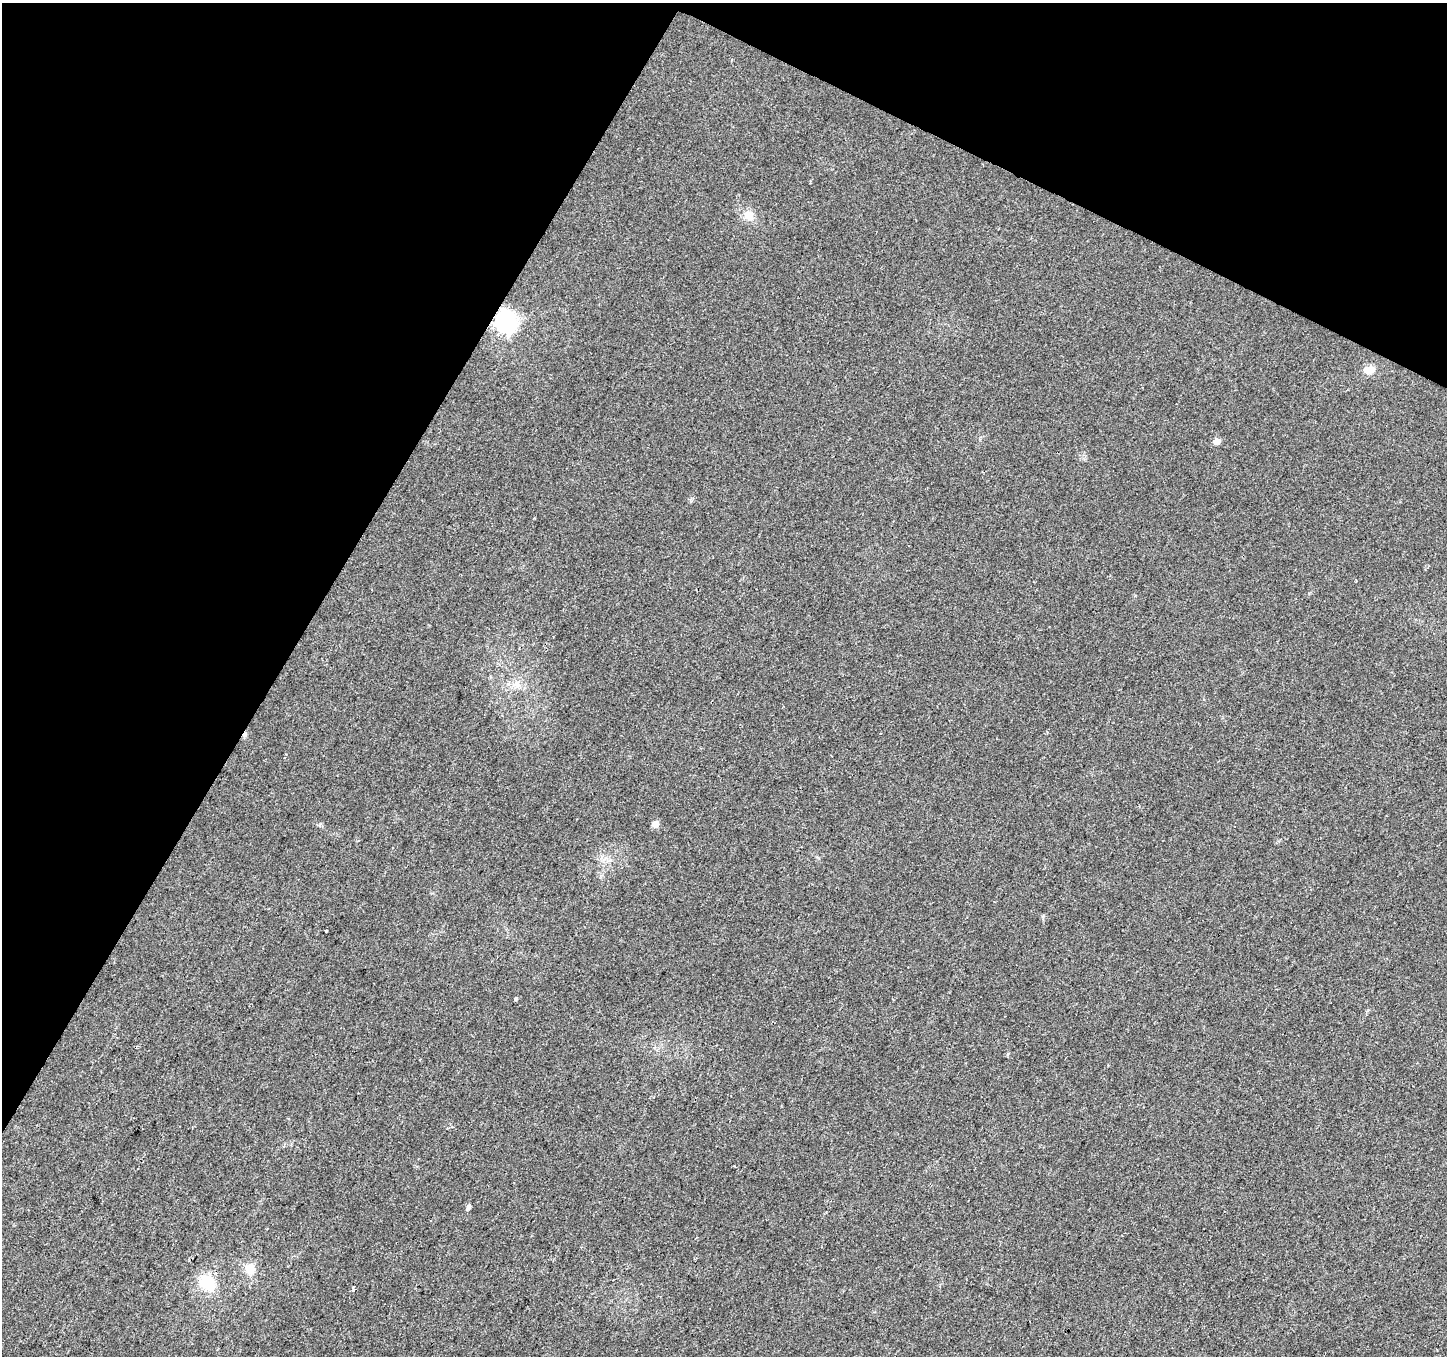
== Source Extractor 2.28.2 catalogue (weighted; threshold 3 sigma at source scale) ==
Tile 2 of 4 x 4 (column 2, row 1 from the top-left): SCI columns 1447-2891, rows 4263-5616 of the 5788 x 5880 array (HDU 1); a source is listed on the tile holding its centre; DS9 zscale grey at full resolution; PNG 1449 x 1358 px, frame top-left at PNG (2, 3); no overlay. Shown black and unused: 27% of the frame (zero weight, under 2 of 3 exposures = <1% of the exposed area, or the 3 px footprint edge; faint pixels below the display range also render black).
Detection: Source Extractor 2.28.2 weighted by HDU 2 'WHT'; one run over the whole footprint, this tile lists its part. Background 0.0297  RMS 0.0064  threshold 0.0286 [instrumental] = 3 sigma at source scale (4.5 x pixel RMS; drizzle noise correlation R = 1.50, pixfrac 1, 0.0396/0.0396 arcsec/px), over >= 5 px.
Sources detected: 12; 1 cosmic-ray / hot-pixel residue — not listed; the other 11 listed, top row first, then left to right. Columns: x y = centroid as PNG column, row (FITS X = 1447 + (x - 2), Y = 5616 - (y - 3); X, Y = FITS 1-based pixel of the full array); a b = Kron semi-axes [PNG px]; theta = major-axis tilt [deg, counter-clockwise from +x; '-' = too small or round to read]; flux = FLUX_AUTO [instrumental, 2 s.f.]
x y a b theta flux
749 215 15 12 -35 7
506 322 10 9 - 220
1369 370 14 10 6 5.9
1217 441 5 5 - 6.2
655 824 6 6 - 5.1
325 931 3 3 - 2.2
516 999 3 3 - 2.6
469 1206 4 3 - 3.7
250 1269 14 13 - 6.8
207 1283 18 16 -46 20
353 1290 4 3 - 1.7
Overlapping masked pixels (flux is a lower limit): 1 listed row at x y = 506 322